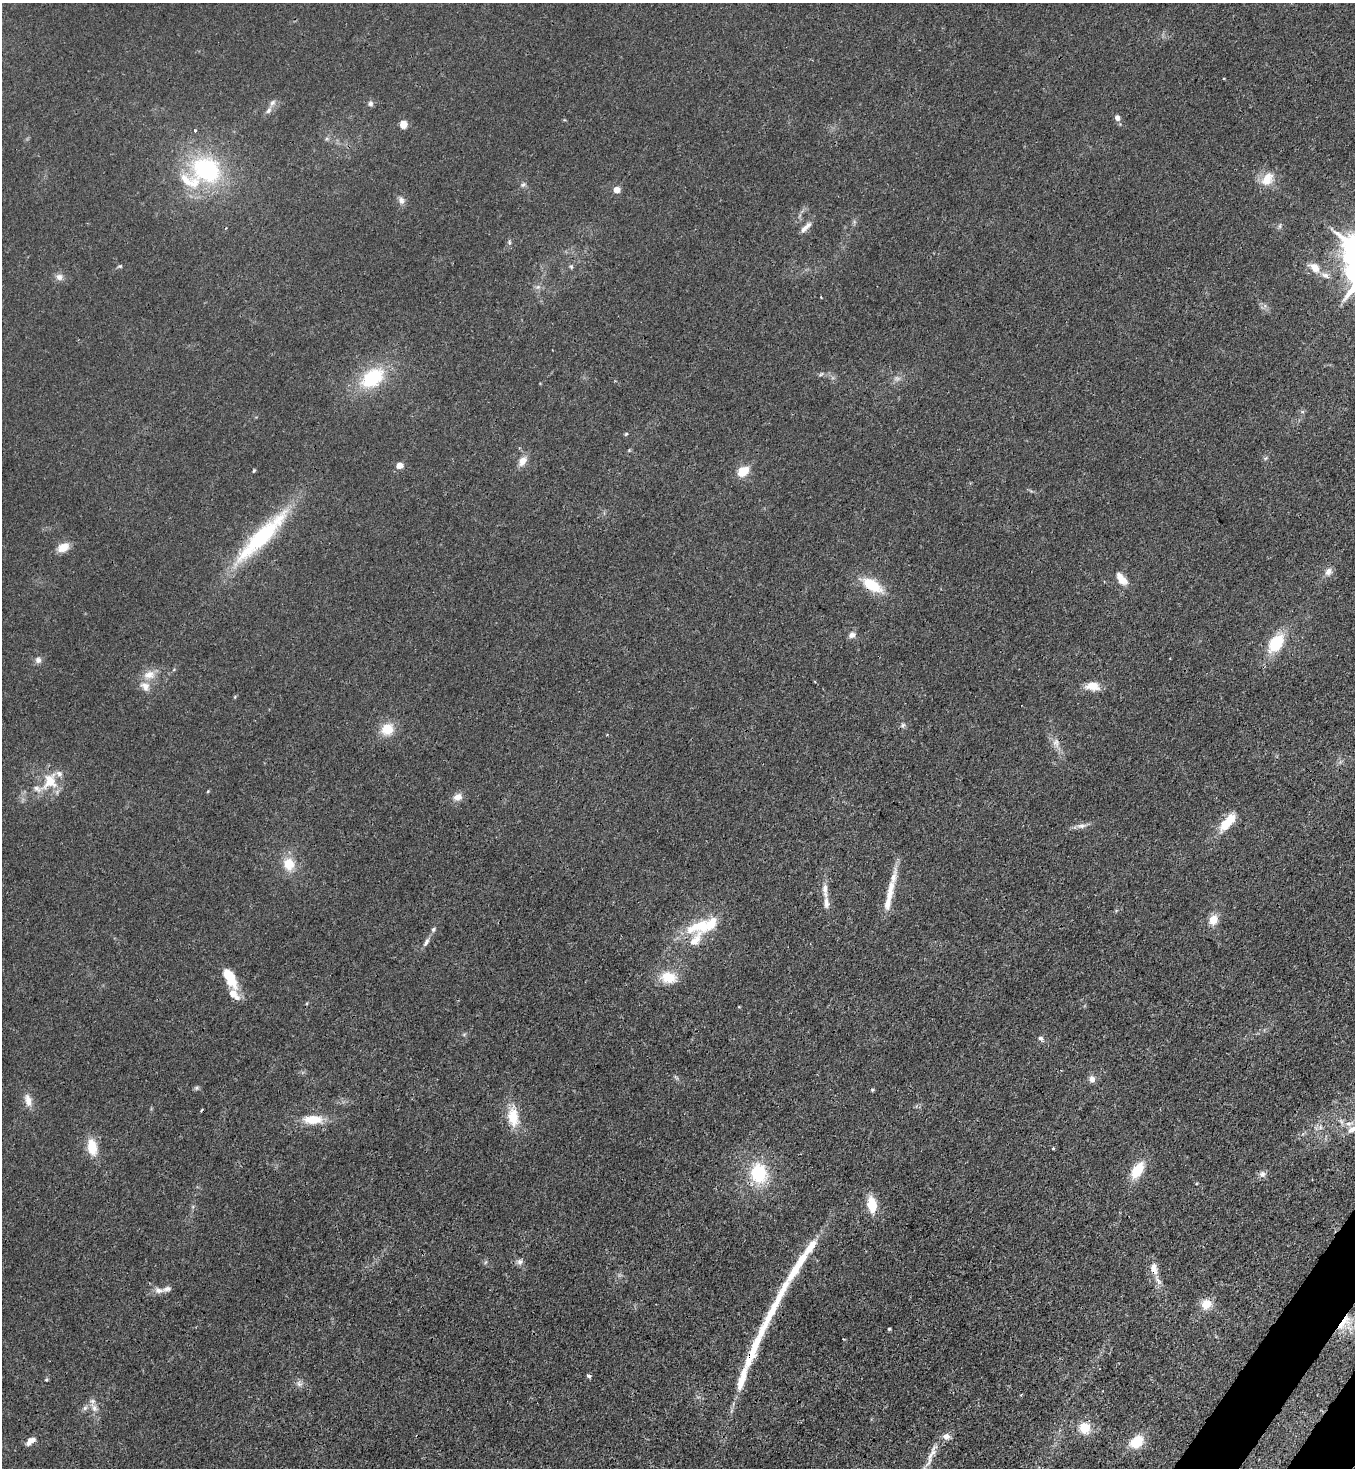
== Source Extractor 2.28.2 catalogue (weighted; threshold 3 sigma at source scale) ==
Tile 6 of 4 x 4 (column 2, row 2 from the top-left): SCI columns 1718-3070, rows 2991-4456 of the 6003 x 5980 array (HDU 1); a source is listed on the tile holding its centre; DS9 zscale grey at full resolution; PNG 1357 x 1470 px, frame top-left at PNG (2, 3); no overlay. Shown black and unused: <1% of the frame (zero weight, under 3 of 4 exposures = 7% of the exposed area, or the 3 px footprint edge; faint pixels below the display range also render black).
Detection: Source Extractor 2.28.2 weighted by HDU 2 'WHT'; one run over the whole footprint, this tile lists its part. Background 0.0202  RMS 0.0028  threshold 0.0128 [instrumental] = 3 sigma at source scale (4.5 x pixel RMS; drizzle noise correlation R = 1.50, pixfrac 1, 0.05/0.05 arcsec/px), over >= 5 px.
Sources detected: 112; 1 too faint to see at this stretch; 1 inside a brighter object's white glare — not listed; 20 inside a brighter listed object's ellipse — not listed separately; the other 90 listed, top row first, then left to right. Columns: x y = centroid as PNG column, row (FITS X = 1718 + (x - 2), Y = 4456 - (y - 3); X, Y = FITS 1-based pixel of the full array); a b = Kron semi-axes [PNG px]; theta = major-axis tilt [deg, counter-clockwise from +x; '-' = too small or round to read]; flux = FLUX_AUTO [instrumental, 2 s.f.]
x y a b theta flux
1223 78 3 2 - 0.24
370 104 7 7 - 0.8
269 110 10 7 57 1.1
1117 118 6 6 - 1.4
403 124 5 5 - 7.8
195 130 4 3 - 0.62
206 170 34 28 -29 33
1267 179 16 12 57 5.2
523 184 7 6 - 0.66
617 190 5 5 - 3.9
401 200 10 8 -63 1.4
1280 226 7 4 89 0.52
806 227 18 6 44 1.8
509 242 7 5 85 0.55
120 266 6 4 -18 0.42
571 267 6 5 - 0.45
1315 268 11 8 -41 3.7
1325 275 12 7 -24 1.4
59 277 9 9 - 1.5
538 287 7 5 44 0.71
821 297 3 3 - 0.24
821 374 7 4 19 0.49
372 378 31 20 36 17
626 434 5 4 - 0.33
1266 458 6 4 70 0.42
523 461 14 9 60 2.4
399 465 5 4 - 4.6
254 471 5 3 - 0.34
743 471 11 8 35 5.3
261 537 77 16 45 32
63 547 14 9 26 3.5
1328 572 11 8 57 1.7
1121 579 17 8 -53 3.2
872 585 20 10 -31 11
852 635 9 8 - 1.3
1276 643 19 12 54 12
38 660 8 8 - 1.2
149 675 17 12 11 3.5
1092 686 18 11 -5 3.7
903 725 8 6 53 0.68
387 729 14 13 - 6
1056 743 11 8 -70 1.8
50 781 17 14 60 7.7
208 791 5 4 - 0.28
458 797 12 9 17 2.1
1225 825 22 12 58 5.6
1081 826 14 6 9 1.5
289 864 16 13 -75 5.5
825 888 15 7 89 2.1
890 891 34 9 79 5
1213 920 10 9 - 3.8
698 927 39 15 19 11
433 929 7 5 52 0.63
426 942 13 5 62 1.1
668 977 17 12 -7 7
230 978 26 11 -62 7.8
307 1003 5 3 - 0.28
1040 1038 7 5 -1 0.71
676 1077 9 3 -45 0.45
1092 1079 8 7 - 1.5
196 1088 6 4 89 0.46
872 1090 5 4 - 0.39
28 1100 18 9 -76 2.5
513 1117 24 13 -84 7.2
313 1119 22 10 0 6.3
1352 1129 16 7 28 2.2
92 1147 18 10 -80 6.3
1053 1148 3 3 - 0.4
1137 1170 16 9 56 8.2
758 1173 21 17 -82 16
1262 1174 9 8 - 1.2
872 1205 17 10 -81 6.3
811 1247 25 9 54 5.2
520 1262 9 7 73 1
1154 1268 16 9 -78 2.8
159 1290 13 8 -16 1.7
1206 1304 12 11 - 4.2
769 1317 76 10 64 14
1344 1322 28 12 50 7
889 1329 4 4 - 0.35
588 1376 6 4 -38 0.57
46 1380 5 4 - 0.36
299 1384 9 8 - 1.2
85 1408 7 6 - 0.82
94 1408 17 7 -63 2.1
1085 1428 13 12 - 5.3
946 1436 10 9 - 1.6
30 1441 12 7 37 2.1
1137 1442 14 10 40 7.3
931 1455 44 7 67 4.7
Overlapping masked pixels (flux is a lower limit): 3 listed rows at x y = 872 585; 1154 1268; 1344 1322
Isophote crosses this tile's border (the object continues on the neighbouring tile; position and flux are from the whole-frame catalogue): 1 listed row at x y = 1352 1129